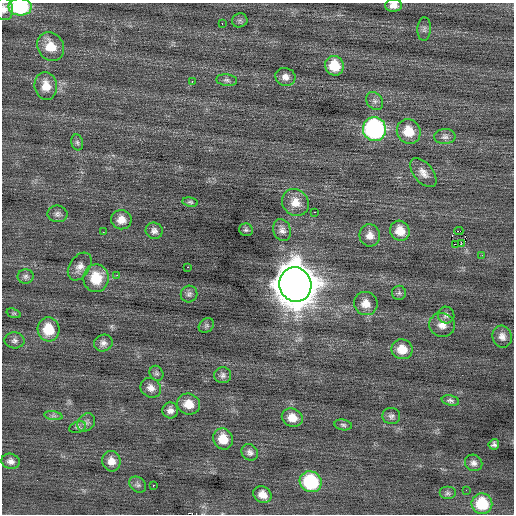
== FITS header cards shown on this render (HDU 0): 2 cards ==
NAXIS1  =                  512 / Axis length
NAXIS2  =                  512 / Axis length

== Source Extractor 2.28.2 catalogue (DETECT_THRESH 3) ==
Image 512 x 512 px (HDU 0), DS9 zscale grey, 1 PNG px = 1 image px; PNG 516 x 516 px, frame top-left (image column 1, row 512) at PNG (2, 3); each listed source drawn as its Kron ellipse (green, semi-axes under 4 px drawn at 4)
Background 0.0209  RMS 0.76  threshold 2.29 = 3 sigma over >= 5 px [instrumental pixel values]
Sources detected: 76; all 76 listed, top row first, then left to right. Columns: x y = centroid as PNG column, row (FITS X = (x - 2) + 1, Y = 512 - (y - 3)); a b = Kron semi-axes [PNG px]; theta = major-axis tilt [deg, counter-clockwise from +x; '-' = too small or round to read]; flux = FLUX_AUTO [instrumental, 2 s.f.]
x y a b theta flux
394 5 8 6 1 320
20 7 12 8 -2 4300
4 9 11 9 -84 310
240 20 8 7 - 120
222 23 2 2 - 280
424 29 12 6 87 170
51 47 15 13 -56 950
334 66 10 9 - 1300
285 77 10 9 - 320
227 80 10 5 -6 140
192 82 3 2 - 55
46 86 14 11 -82 760
375 101 10 7 -51 200
374 129 12 11 - 10000
409 131 12 11 - 1100
445 137 10 7 3 210
77 142 8 6 -74 120
423 173 17 9 -50 420
190 202 8 4 -8 95
295 202 14 12 -47 670
315 212 3 2 - 150
58 214 10 8 -8 190
121 220 10 9 - 510
246 230 7 6 - 100
282 230 11 8 -68 270
154 231 8 8 - 220
400 231 10 9 - 750
459 231 4 2 - 780
103 232 2 2 - 80
370 235 11 10 - 420
455 244 3 2 - 260
461 244 3 2 - 180
482 255 2 2 - 33
80 267 15 10 57 380
188 267 3 2 - 440
117 275 3 3 - 34
26 276 8 7 - 160
96 278 14 12 89 1500
295 285 17 16 - 160000
399 293 7 7 - 120
189 294 8 8 - 170
366 304 12 11 - 580
14 313 7 4 -18 76
446 315 8 8 - 190
206 325 8 6 37 110
442 325 13 11 -21 480
49 329 12 11 - 1300
502 337 11 9 -74 330
14 340 10 8 -3 190
103 343 9 8 - 240
402 349 10 10 - 760
157 373 8 6 -60 120
223 375 8 8 - 180
151 388 11 9 -38 340
450 401 9 5 -11 130
189 404 12 10 -18 710
170 410 8 8 - 270
53 416 9 4 -8 130
391 416 9 8 - 180
292 418 10 9 - 590
86 422 10 8 48 200
343 425 9 5 -9 130
78 427 8 5 18 120
223 439 11 9 -67 860
494 444 5 5 - 130
250 452 9 7 -45 200
10 461 9 7 -15 240
111 461 10 9 - 450
474 463 9 8 - 220
311 482 11 10 - 3600
138 485 9 7 -41 160
153 485 3 2 - 330
466 490 3 2 - 43
447 493 8 6 0 150
262 495 9 8 - 480
482 504 10 10 - 2000
At the frame edge (FLAGS 8, measured only in part): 3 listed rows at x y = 394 5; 20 7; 4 9